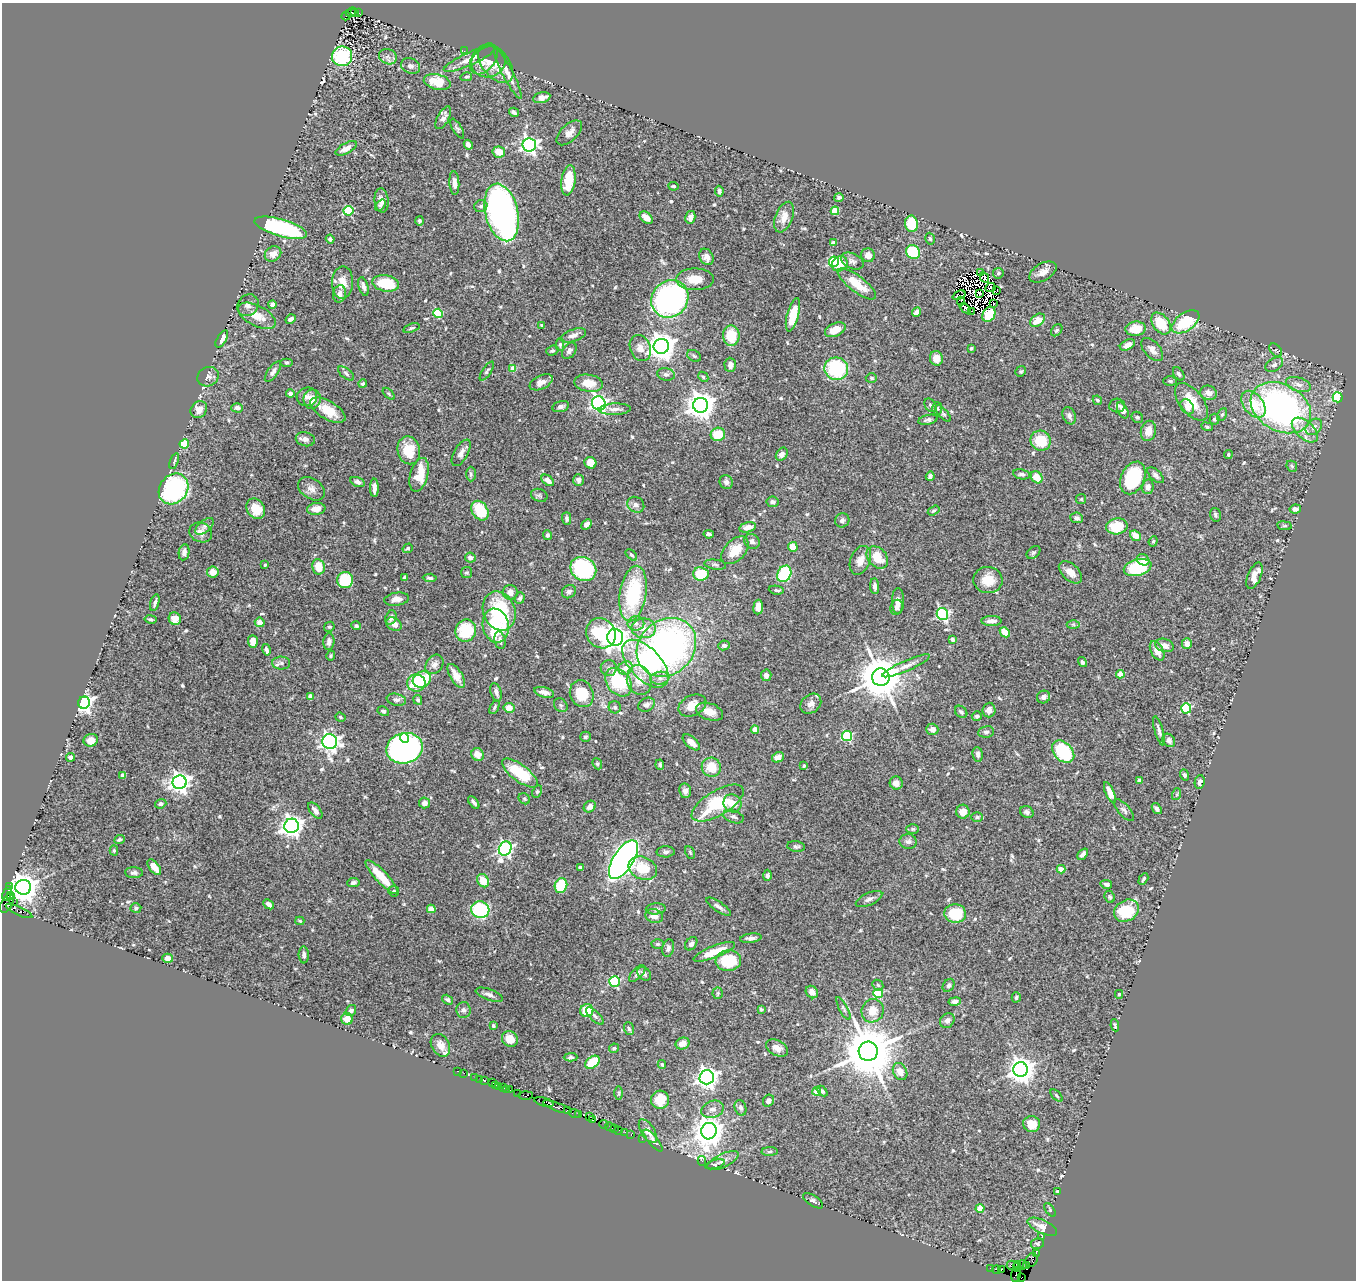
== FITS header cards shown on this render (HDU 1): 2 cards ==
NAXIS1  =                 1354
NAXIS2  =                 1278

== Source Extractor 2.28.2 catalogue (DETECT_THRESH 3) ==
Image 1354 x 1278 px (HDU 1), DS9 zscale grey, 1 PNG px = 1 image px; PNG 1358 x 1282 px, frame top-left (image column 1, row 1278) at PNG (2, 3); each listed source drawn as its Kron ellipse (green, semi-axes under 4 px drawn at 4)
Background 1.17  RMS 0.043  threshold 0.13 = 3 sigma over >= 5 px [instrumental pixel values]
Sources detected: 624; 8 with non-positive FLUX_AUTO (blend fragments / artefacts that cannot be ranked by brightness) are neither listed nor drawn; of the other 616, the 500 brightest by FLUX_AUTO listed and drawn (116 fainter detections omitted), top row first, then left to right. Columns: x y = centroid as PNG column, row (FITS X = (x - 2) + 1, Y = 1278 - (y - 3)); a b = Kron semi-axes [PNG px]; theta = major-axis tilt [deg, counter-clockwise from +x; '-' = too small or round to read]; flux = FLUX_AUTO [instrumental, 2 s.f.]
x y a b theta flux
351 12 6 3 20 240
355 12 3 3 - 130
358 13 3 2 - 92
346 16 4 3 - 140
464 51 3 2 - 8.2
342 56 10 10 - 200
388 57 9 7 -27 11
470 59 28 6 24 29
484 59 17 11 52 20
488 62 17 15 24 32
496 64 22 13 -50 36
411 66 10 7 -21 11
508 73 28 5 -63 24
466 77 6 4 13 4.8
437 82 14 7 -13 73
542 98 9 5 13 17
514 112 5 3 - 7.9
443 118 12 5 62 15
457 129 11 4 -60 6.6
569 133 16 8 44 21
468 145 5 4 - 11
529 145 7 6 - 950
346 148 12 5 28 17
499 152 6 5 - 36
568 180 15 7 82 73
454 183 12 5 -86 19
673 186 5 3 - 4.4
719 191 5 4 - 6.3
839 197 5 4 - 6.8
382 200 12 7 -83 19
380 205 7 4 51 5.6
481 206 6 6 - 8.4
348 211 5 4 - 200
835 211 4 4 - 94
502 212 29 16 -76 1300
690 217 6 5 - 19
784 217 16 8 69 29
646 218 7 5 -38 28
419 221 5 4 - 6.1
911 224 8 6 -80 120
281 228 27 8 -16 350
330 239 4 4 - 7.4
930 239 6 4 -73 5.3
833 243 4 4 - 7.9
913 252 7 6 - 150
273 254 8 7 - 23
868 255 7 6 - 19
706 257 9 6 -58 18
852 261 12 7 -24 13
834 262 5 5 - 270
840 264 8 7 - 51
1043 272 15 8 31 21
981 273 3 2 - 350
998 273 5 5 - 6
984 278 6 4 -64 4.5
695 279 19 11 0 51
343 282 16 10 89 40
386 283 13 8 -11 110
857 284 23 8 -37 66
363 286 9 4 -74 11
990 288 5 3 - 4.9
997 290 4 2 - 8.2
979 293 4 3 - 8.3
339 294 9 6 78 16
959 295 7 2 22 4.4
670 299 19 17 47 870
961 301 4 2 - 4.9
994 303 2 2 - 5.4
272 304 4 4 - 11
248 305 11 10 - 15
965 308 6 3 -39 9.2
972 311 3 2 - 9.1
917 312 5 4 - 19
438 313 4 4 - 150
989 314 8 6 63 90
793 315 17 6 75 72
257 316 20 10 -28 47
291 319 5 3 - 8.6
1038 320 8 5 37 40
1186 322 16 9 35 140
1161 324 12 8 -53 95
542 326 4 3 - 4.1
411 328 8 4 18 5.7
1136 329 10 7 6 45
835 330 11 6 23 36
1057 330 7 4 49 5.3
573 335 13 6 18 16
731 336 10 8 -89 74
222 339 9 4 59 19
560 345 6 4 89 4.3
1127 345 8 5 26 13
661 346 7 7 - 3700
640 348 13 10 -67 24
971 348 3 3 - 5.1
1152 349 14 7 -48 18
1276 350 8 5 -47 5.4
552 351 6 5 - 5.9
569 351 9 6 53 9
694 356 7 5 -31 5.7
936 358 7 6 - 27
287 362 6 4 0 4.6
730 365 7 5 -87 14
1274 365 10 6 31 10
513 369 4 4 - 55
836 369 12 11 - 230
487 371 11 4 56 6.6
1021 371 5 5 - 4.4
273 372 12 5 55 11
346 373 9 5 -38 7.1
666 374 9 6 -14 8.8
1179 374 7 4 -57 5.8
208 377 11 9 28 14
703 377 6 4 -45 4.3
871 378 5 4 - 5.7
1170 381 7 5 0 4.9
541 382 12 6 25 22
589 383 14 8 -9 44
363 384 4 4 - 5.6
1298 384 13 7 -17 17
1209 393 8 7 - 22
290 394 4 4 - 11
389 394 7 3 -45 4.5
307 397 10 9 - 18
1338 397 5 5 - 330
312 399 10 8 79 29
1097 400 5 4 - 6.3
1191 402 22 11 -52 73
599 403 7 6 - 720
1253 404 15 10 -52 72
701 405 7 7 - 3700
930 405 7 5 -57 6.5
1117 405 8 7 - 7.5
561 406 9 5 13 10
1187 407 8 6 -54 21
237 408 6 4 -1 14
937 408 6 5 - 5.1
1281 408 32 23 -29 1000
615 409 16 5 2 17
199 410 9 7 50 25
328 410 19 9 -30 67
1123 410 8 5 -63 21
943 413 10 4 -48 6
1222 414 6 4 61 4.5
1069 416 9 6 -66 9.4
1137 417 6 5 - 4.8
1214 419 5 5 - 5.2
928 420 10 4 12 8.6
1207 427 6 3 -21 4.1
1314 427 9 7 43 15
1305 430 16 8 -42 35
1148 431 10 7 75 29
718 434 7 6 - 76
305 439 9 7 -11 12
1041 441 10 10 - 85
184 444 4 4 - 140
409 450 14 11 -77 67
461 453 15 7 60 16
782 454 7 5 54 16
1228 455 4 4 - 4.5
174 461 8 3 69 5
590 463 6 5 - 40
1292 466 6 5 - 4.6
471 474 7 5 -90 6.5
1022 474 8 5 -10 8.6
419 475 17 9 74 62
1156 475 10 5 -44 9.2
930 476 4 4 - 8
1037 477 7 5 -51 44
1133 478 17 11 65 190
548 480 7 4 -37 20
579 480 6 5 - 12
357 482 7 4 -17 11
726 482 7 6 - 11
1148 487 7 6 - 14
374 488 9 4 -90 16
174 489 16 13 52 400
311 489 15 10 -33 19
539 495 8 6 -21 6.3
1081 499 5 5 - 4.2
773 502 6 5 - 11
636 505 9 7 -36 14
256 509 11 8 -57 59
316 509 9 6 8 28
1295 509 6 4 9 10
480 511 10 7 -57 120
934 511 6 4 34 4.6
1215 515 7 5 -75 6.2
567 518 6 4 -89 7.6
1076 518 6 5 - 9.1
842 520 7 7 - 10
587 524 6 4 44 14
205 526 11 6 40 9.1
1117 526 11 8 10 80
1284 526 7 3 -8 4.1
748 527 9 5 13 20
201 532 11 9 -24 19
709 534 5 3 - 5.8
547 535 5 4 - 6.3
1135 536 6 5 - 26
752 541 8 7 - 10
1153 541 5 4 - 4.2
793 547 5 5 - 36
408 548 5 4 - 6
735 550 16 10 47 55
184 552 8 5 79 14
1034 552 8 5 38 5.8
631 555 7 4 -44 4.8
877 557 12 9 -47 60
470 558 5 5 - 11
860 560 15 9 67 28
1143 560 6 5 - 24
265 565 3 3 - 5.3
715 565 11 5 -8 7.3
318 567 8 6 -80 41
1138 568 14 8 15 150
583 569 13 11 -31 420
213 572 6 5 - 26
466 572 5 5 - 5
1070 572 14 8 -42 25
701 574 8 6 -5 88
784 574 8 6 63 180
1254 576 14 6 67 33
405 578 4 3 - 5.8
430 578 7 3 -5 6.5
345 580 8 8 - 130
988 580 14 13 - 53
875 586 8 4 -84 10
776 590 7 3 -8 6.6
510 592 7 7 - 21
569 592 7 6 - 10
633 594 28 13 81 240
520 598 6 5 - 7.4
397 599 12 6 9 18
898 601 13 6 89 18
155 603 8 3 74 8.5
758 607 7 5 83 28
897 607 8 6 68 8.8
499 611 20 16 -68 210
942 614 6 5 - 440
391 617 7 5 71 15
151 619 6 3 -11 5.2
175 619 6 6 - 33
991 621 10 5 2 17
260 622 5 4 - 24
636 623 8 7 - 14
394 624 8 6 -30 19
1073 624 6 4 -1 4.6
356 626 5 3 - 6.3
496 626 17 13 -79 200
329 627 5 4 - 5.4
644 628 12 10 -2 32
466 631 11 10 - 140
1005 632 6 4 -46 39
601 633 16 14 -52 200
615 637 8 8 - 1800
952 639 4 4 - 8.9
500 640 9 5 -78 10
253 641 6 5 - 30
329 642 8 5 85 12
1187 643 5 5 - 18
724 645 6 5 - 8.5
1164 645 10 6 -17 19
666 647 32 27 43 1200
266 650 6 3 -75 8.2
1157 651 10 6 -61 24
331 656 5 4 - 4.2
1082 662 5 4 - 7.5
281 663 9 6 -1 9.8
434 664 10 8 52 14
645 664 29 15 -47 280
906 666 26 5 24 23
609 668 8 8 - 11
626 668 7 6 - 27
1120 674 4 4 - 58
766 675 6 5 - 12
456 676 13 6 -59 28
881 677 9 8 - 12000
660 678 9 6 9 14
422 679 9 7 27 110
639 680 15 12 -73 48
619 682 16 11 -51 170
416 683 9 8 - 120
496 692 9 5 -73 9.6
544 692 10 5 -16 13
582 694 14 11 -66 98
311 696 4 4 - 21
1043 697 6 6 - 11
396 700 10 6 -11 9.2
418 700 5 4 - 6.1
84 703 6 5 - 1200
811 704 11 9 41 20
561 705 7 6 - 6.7
646 705 9 6 29 13
692 706 15 10 26 41
495 707 7 4 63 5.4
615 707 6 6 - 6.3
509 708 5 5 - 29
1186 708 5 5 - 190
989 710 7 6 - 19
383 711 6 4 -29 5.8
709 712 14 8 -19 31
961 712 7 5 -42 7.6
977 716 5 5 - 6.9
340 717 5 4 - 4.3
755 729 4 4 - 35
932 729 6 5 - 16
1159 731 15 4 -74 9.6
986 732 8 5 7 7.7
847 736 5 5 - 240
585 737 5 5 - 5.6
404 738 5 4 - 82
91 740 7 6 - 25
1169 740 7 5 -51 12
330 742 7 7 - 1300
691 742 10 5 -40 19
404 748 18 15 13 1200
1063 752 13 9 -47 220
978 754 7 5 -84 9.7
478 755 7 6 - 26
71 757 4 4 - 8.7
778 757 6 5 - 21
597 764 6 4 -67 4.4
660 765 5 4 - 5.8
804 766 3 3 - 5.1
711 767 10 9 - 57
520 773 21 8 -36 130
123 775 4 4 - 10
1184 775 5 4 - 6
1139 780 4 3 - 6.6
180 782 7 7 - 1600
1200 782 7 5 78 10
896 783 7 6 - 16
685 791 7 6 - 16
537 792 7 4 64 4.6
1110 793 11 4 -67 20
1177 794 6 4 72 4.1
524 799 6 5 - 4.8
474 802 7 3 -51 7.6
425 803 5 5 - 13
718 803 29 12 31 190
732 803 9 8 - 32
161 804 6 4 20 7.4
590 807 6 5 - 13
1157 809 6 4 -52 9.2
1124 810 14 6 -48 10
315 811 9 5 -52 15
963 812 7 6 - 23
1027 812 7 5 -28 10
733 817 10 6 -18 9.8
977 817 6 5 - 4.8
292 826 7 7 - 1900
913 829 6 5 - 5
119 839 5 4 - 5.6
908 841 8 7 - 11
796 846 9 5 -9 6.8
505 849 7 6 - 770
114 850 5 4 - 5.1
666 852 9 5 2 8.7
690 852 7 4 -63 4.1
1083 854 6 4 50 11
623 860 22 10 58 1900
154 867 9 5 -52 23
580 867 4 3 - 7
643 868 15 11 -22 69
1061 869 4 4 - 33
134 873 9 5 -2 7.9
767 875 6 4 88 7.6
381 877 22 6 -47 72
1143 879 6 3 61 5
483 881 7 5 -60 46
353 883 6 4 10 8.6
1106 884 6 4 -9 7.9
9 886 4 3 - 90
561 886 7 6 - 140
23 887 8 7 - 4600
394 891 5 5 - 4.6
7 894 8 3 72 290
11 896 4 3 - 120
1110 897 6 5 - 4.8
869 899 14 6 25 12
13 901 2 2 - 23
7 903 10 5 62 240
269 904 6 3 -41 14
718 907 14 5 -34 11
136 908 5 4 - 5
431 909 4 4 - 43
656 909 10 5 5 8.4
480 910 9 8 - 220
19 911 14 3 -24 500
1126 911 13 10 31 130
955 914 11 9 -5 110
654 916 9 6 -18 21
300 921 4 3 - 4.3
751 938 11 4 7 11
658 944 6 5 - 5.1
691 944 7 5 53 13
668 948 9 6 79 9.2
714 952 22 6 21 54
304 955 8 5 -87 8.5
167 958 5 4 - 13
728 961 13 10 9 110
637 973 10 5 46 8.9
644 974 8 5 -45 8.4
614 981 5 5 - 270
878 985 6 5 - 4.8
949 985 7 5 56 6.1
812 992 6 5 - 18
718 993 5 5 - 4.6
878 994 5 4 - 150
1119 994 4 4 - 4.1
489 995 14 5 -19 13
1016 997 5 4 - 5
447 1000 6 4 -32 5.9
955 1001 6 4 9 10
843 1008 12 4 -62 6.2
761 1009 4 4 - 4.1
463 1010 8 7 - 9.4
351 1011 6 5 - 12
587 1011 7 6 - 79
873 1011 12 11 - 39
595 1016 11 5 -45 10
347 1019 6 5 - 39
947 1021 8 6 48 13
1115 1025 6 3 -80 4.9
493 1026 3 3 - 4.8
629 1029 6 4 -72 5.1
510 1039 8 7 - 30
683 1043 7 5 21 25
440 1045 12 9 -59 28
614 1048 5 4 - 5
777 1048 12 7 -27 21
868 1051 9 9 - 19000
571 1057 7 4 1 5.4
593 1062 8 5 39 93
662 1064 4 4 - 4.1
1021 1070 7 7 - 3200
457 1071 2 2 - 7.5
900 1072 9 7 -61 26
464 1073 2 2 - 13
475 1077 2 2 - 30
707 1077 7 7 - 1900
480 1079 2 2 - 13
484 1081 3 3 - 130
492 1083 3 2 - 29
495 1085 3 2 - 31
499 1086 2 2 - 22
503 1087 3 2 - 73
506 1089 3 3 - 66
510 1090 3 2 - 110
817 1091 4 4 - 51
822 1091 6 4 -43 6.1
518 1093 2 2 - 26
619 1093 7 4 90 4.8
525 1095 7 3 0 120
1057 1096 7 3 -46 4.7
660 1100 9 9 - 63
768 1101 6 5 - 12
544 1102 10 3 -17 240
557 1107 15 4 -20 600
740 1108 8 5 -70 8.8
713 1109 11 8 20 18
567 1110 4 3 - 170
574 1113 6 3 -18 230
579 1114 3 2 - 51
589 1117 2 2 - 8.4
593 1120 2 2 - 14
604 1124 5 3 - 89
1032 1124 8 8 - 39
610 1127 5 3 - 110
615 1128 4 3 - 50
618 1130 3 2 - 95
648 1131 13 6 -57 23
709 1131 8 7 - 4300
625 1132 2 2 - 24
631 1134 3 2 - 65
642 1139 2 2 - 19
653 1140 13 5 -50 8.5
770 1151 8 4 1 5.6
702 1161 5 3 - 23
723 1161 17 6 26 18
715 1164 10 4 16 5.7
1057 1191 4 3 - 4.1
813 1201 11 5 -33 7.4
980 1208 4 4 - 62
1050 1210 8 4 -55 4.4
1042 1227 16 6 -25 32
1042 1237 3 2 - 17
1037 1243 6 5 - 4.6
1036 1254 3 2 - 13
1031 1260 7 5 59 210
1017 1264 4 2 - 31
1011 1265 4 2 - 29
1022 1265 4 2 - 40
1027 1266 2 2 - 16
1017 1267 4 3 - 80
990 1268 3 2 - 28
997 1270 4 2 - 57
1001 1270 3 2 - 34
1016 1275 7 5 82 55
1021 1278 3 3 - 19
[116 fainter detections neither listed nor drawn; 8 non-positive-flux detections neither listed nor drawn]